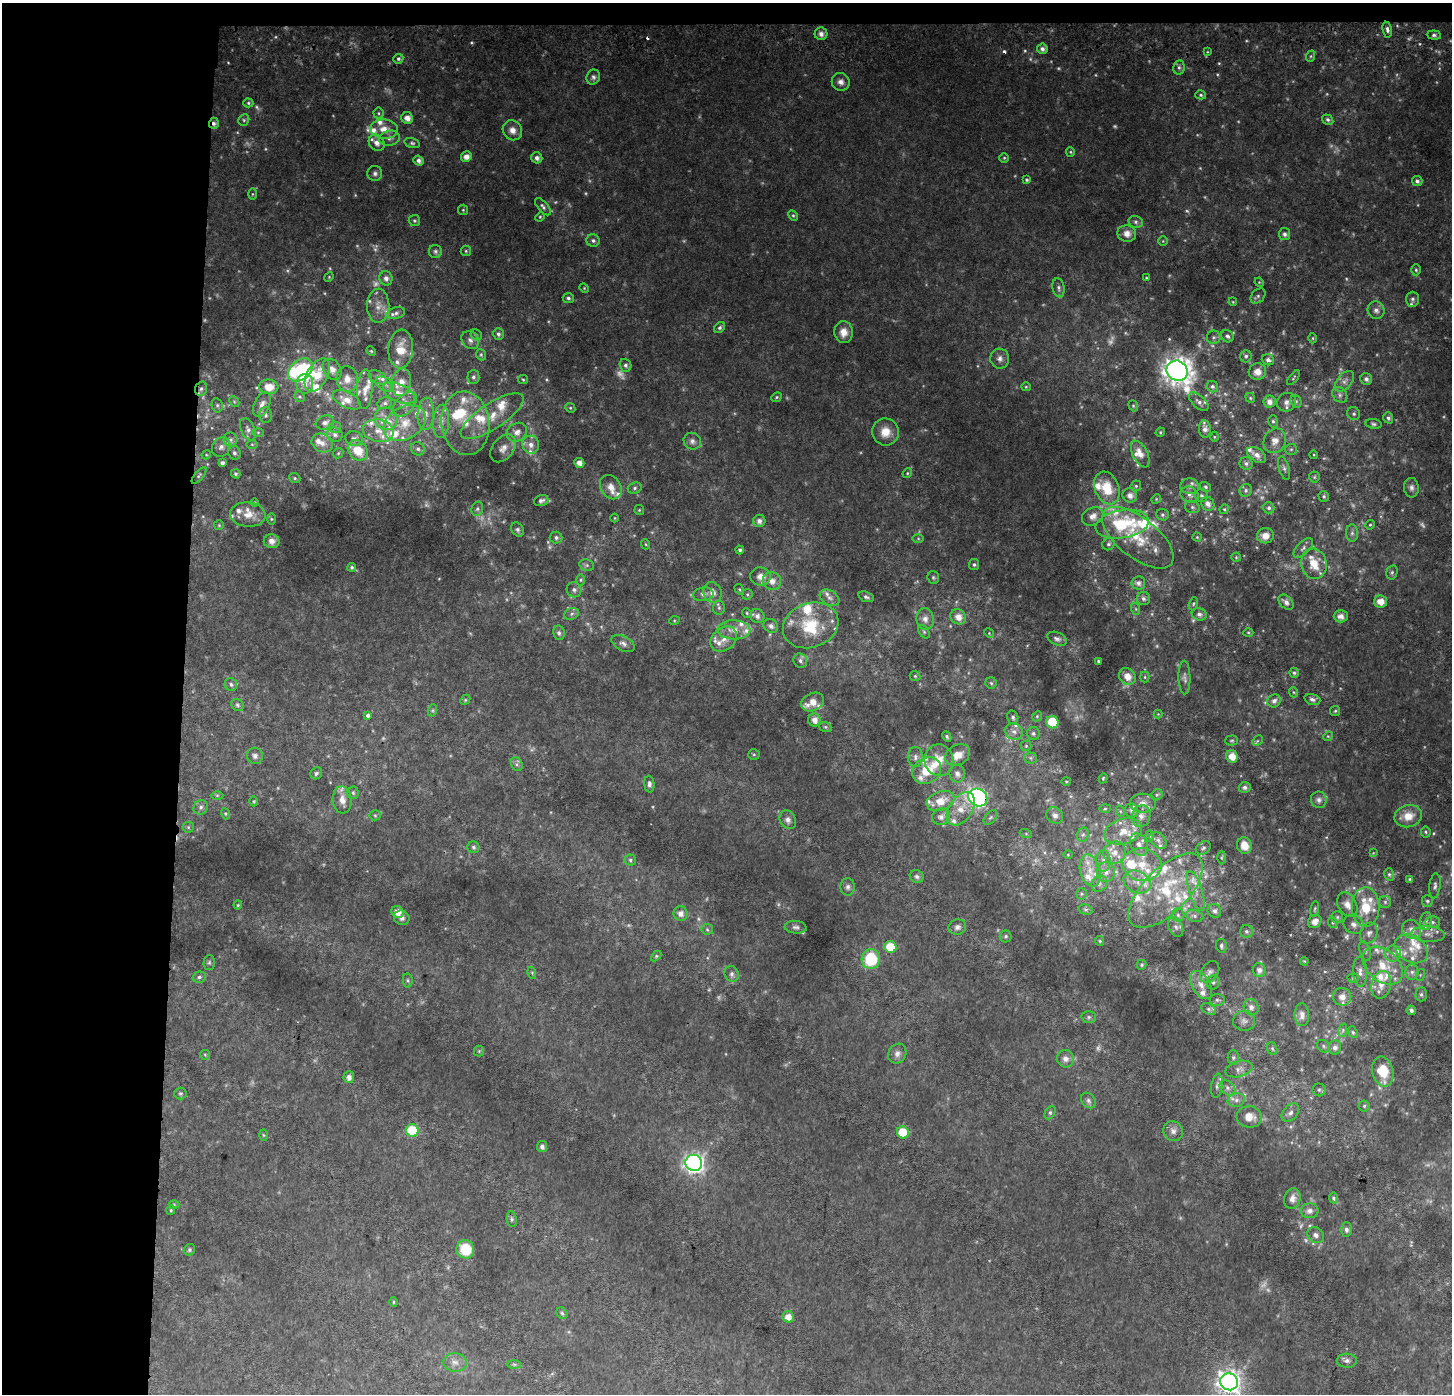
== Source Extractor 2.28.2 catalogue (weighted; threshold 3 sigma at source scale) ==
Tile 1 of 3 x 3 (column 1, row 1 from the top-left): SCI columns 11-1460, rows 3041-4432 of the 4360 x 4689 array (HDU 1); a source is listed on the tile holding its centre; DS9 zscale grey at full resolution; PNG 1454 x 1396 px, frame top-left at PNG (2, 3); each listed source drawn as its Kron ellipse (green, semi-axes under 4 px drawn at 4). Shown black and unused: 14% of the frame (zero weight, under 2 of 3 exposures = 2% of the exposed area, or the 3 px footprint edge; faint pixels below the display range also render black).
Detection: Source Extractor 2.28.2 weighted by HDU 2 'WHT'; one run over the whole footprint, this tile lists its part. Background 0.0752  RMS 0.013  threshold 0.059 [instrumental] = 3 sigma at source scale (4.5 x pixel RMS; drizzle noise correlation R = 1.50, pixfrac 1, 0.0396/0.0396 arcsec/px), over >= 5 px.
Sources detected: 610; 60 too faint to see at this stretch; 3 inside a brighter object's white glare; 2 cosmic-ray / hot-pixel residue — neither listed nor drawn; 97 inside a brighter listed object's ellipse — not listed separately; the other 448 listed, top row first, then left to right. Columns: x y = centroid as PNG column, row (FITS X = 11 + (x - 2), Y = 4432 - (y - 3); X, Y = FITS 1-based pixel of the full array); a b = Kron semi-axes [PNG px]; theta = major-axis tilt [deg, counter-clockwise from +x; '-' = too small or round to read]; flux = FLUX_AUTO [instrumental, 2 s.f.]
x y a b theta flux
1387 30 8 4 -79 3.9
821 34 6 6 - 6.1
1434 35 7 4 -6 3.2
1042 49 5 5 - 5
1207 52 3 3 - 1.4
1311 56 6 4 71 1.9
398 59 5 4 - 2.9
1179 67 7 5 78 3.3
593 77 8 6 63 4.1
841 82 9 8 - 7.1
1201 95 5 4 - 2.3
248 103 5 4 - 2.1
378 113 5 5 - 2.2
407 118 6 5 - 9.5
244 120 6 5 - 2.1
1328 120 6 4 -34 3.4
214 123 6 5 - 3.5
384 129 14 9 -5 15
512 130 10 9 - 10
389 138 10 7 11 6
377 143 9 7 -49 8.7
412 143 8 5 -15 2.8
1070 152 5 4 - 1.6
466 157 5 5 - 9
537 158 6 5 - 5.1
1004 158 5 4 - 1.8
419 160 5 4 - 5.1
375 173 7 7 - 4.4
1027 180 4 3 - 2.3
1417 181 5 5 - 3.8
252 194 5 3 - 1.4
543 207 10 5 -51 3.8
463 210 5 5 - 1.7
793 215 6 4 -62 2
540 217 5 4 - 1.6
414 221 6 5 - 2.3
1136 222 7 6 - 3.7
1127 234 9 8 - 12
1284 234 6 5 - 4.3
593 240 6 6 - 3.8
1163 241 5 5 - 1.6
435 251 6 6 - 3.2
466 251 5 5 - 1.9
1416 270 5 4 - 2.1
329 277 5 4 - 1.4
386 278 7 6 - 5.7
1146 278 4 3 - 1.2
1259 282 5 4 - 1.2
584 288 5 4 - 1.5
1058 288 9 6 -80 4.2
1258 296 9 6 46 3.7
568 298 5 5 - 3.2
1412 299 7 6 - 3.7
1233 302 4 3 - 1.3
378 306 17 11 89 14
1376 310 9 8 - 7
396 313 9 5 15 4.9
720 328 6 5 - 2.7
844 332 11 9 -84 13
498 334 6 5 - 3.8
476 335 6 5 - 2.2
1227 336 6 5 - 3.7
1214 337 7 6 - 3.5
1313 338 5 3 - 1.4
470 340 10 8 -50 6.3
401 349 19 12 84 23
371 351 5 4 - 1.6
481 355 6 4 -69 2
1246 356 6 5 - 2.8
1000 359 10 9 - 7
1268 360 6 5 - 4.4
625 365 6 5 - 3.9
332 369 11 8 -56 8.3
300 370 14 9 40 66
1177 371 11 10 - 1700
1257 372 8 8 - 11
317 375 18 10 60 22
378 377 10 6 -28 4.9
473 377 7 6 - 3.6
1293 378 9 3 51 1.6
347 379 13 11 -83 12
1366 379 6 5 - 4
523 380 5 4 - 1.7
1344 381 12 7 49 7.2
401 382 14 9 77 15
305 384 10 8 83 8.9
385 384 10 6 -31 6.4
269 387 9 7 -5 18
1026 387 5 4 - 1.5
1212 387 6 5 - 3.1
201 389 7 5 72 3.8
365 389 20 7 88 13
399 393 17 9 -25 16
1340 395 8 6 -48 4.3
299 397 6 5 - 2.1
776 397 5 4 - 2
1250 398 5 4 - 1.8
347 400 15 7 -27 14
234 401 6 4 -45 2
1296 401 7 5 -69 2.6
1199 402 12 6 -43 5.6
1269 402 6 6 - 7.5
1287 402 10 9 - 7
385 403 7 6 - 3.8
262 404 13 7 65 8.8
405 404 14 9 47 11
217 405 7 5 -76 2.9
1133 406 6 4 -69 2
570 408 5 4 - 1.9
426 414 16 8 86 11
1354 414 7 6 - 3
266 415 8 6 -87 3.7
492 416 36 12 33 38
1388 418 6 5 - 3.5
386 419 12 11 - 15
441 421 16 8 85 11
1273 421 6 5 - 2.7
325 423 9 7 17 6.6
405 423 22 16 31 34
465 423 32 24 -83 56
1374 424 8 5 -8 2.8
335 427 6 5 - 2.7
248 429 12 6 -66 5.6
1205 429 9 6 -84 6.4
378 431 15 11 -12 19
258 432 6 4 0 1.6
517 432 10 9 - 9.6
885 432 13 13 - 19
1160 432 5 4 - 1.7
335 435 8 7 - 5.4
1214 437 5 3 - 1.2
354 438 9 7 -14 5.7
231 440 7 7 - 4
692 441 9 8 - 5.9
1275 441 13 11 60 11
322 443 11 9 -29 11
252 444 5 3 - 1.5
531 445 9 8 - 8.1
221 447 10 8 55 6.8
503 448 16 10 51 11
418 449 7 6 - 4.1
1291 449 6 5 - 2.1
358 450 11 9 -47 29
234 453 7 6 - 3.5
338 453 6 4 46 1.9
1140 454 14 7 -63 12
206 455 5 4 - 1.4
1257 455 11 6 -35 8.6
1314 455 4 3 - 1
222 463 4 4 - 3.5
579 463 5 5 - 8.9
1246 463 6 6 - 3.7
1284 468 12 5 -73 4.3
907 473 5 4 - 1.6
236 474 5 4 - 2.6
199 475 10 4 50 2.4
1314 477 5 5 - 2
295 478 6 4 -23 2
1136 486 6 5 - 2
1190 486 9 8 - 6.3
611 487 13 10 -58 12
1206 487 6 4 -32 2.3
635 488 7 5 18 3.1
1107 488 17 12 -69 33
1411 488 10 7 -86 5
1246 490 6 6 - 3.5
1189 494 9 7 -25 5.9
1130 495 7 7 - 8.2
1201 495 6 6 - 3.2
1324 496 5 5 - 2.5
1156 499 5 4 - 1.3
541 501 7 5 18 4
254 502 4 4 - 1.7
1208 504 7 6 - 7
1192 507 7 5 -16 2.9
1269 508 6 5 - 3.5
477 509 7 5 75 3.2
1224 509 5 4 - 1.7
639 510 5 5 - 1.6
248 515 18 12 -5 17
1162 515 6 5 - 2.8
1093 516 11 8 27 9.3
615 518 4 3 - 1
271 519 5 4 - 1.4
759 521 6 6 - 5.9
1122 524 27 14 9 77
219 525 5 5 - 1.5
1370 525 5 4 - 1.5
517 530 7 5 -58 3.5
1352 533 9 6 90 4.1
1265 536 8 7 - 14
556 537 6 6 - 3.5
1197 537 4 4 - 1.5
1138 538 43 20 -38 58
918 539 6 4 -1 1.9
272 541 8 7 - 7.3
645 544 5 3 - 1.3
1108 544 6 6 - 2.9
1303 548 12 6 46 5
740 550 4 4 - 3
1236 557 5 4 - 1.5
1314 564 15 12 -77 28
587 565 7 5 -20 2.8
974 565 5 5 - 2.5
352 567 4 4 - 2.7
1392 572 7 5 75 2.8
760 576 10 9 - 9.9
933 578 6 6 - 2.5
580 580 6 4 -90 1.7
772 581 9 8 - 9.7
1138 583 7 6 - 5.6
739 589 6 3 -58 1.6
574 590 8 7 - 4.6
712 592 10 9 - 9.3
703 594 10 7 7 5.2
747 594 5 5 - 2.1
866 597 8 5 -18 3.4
830 598 11 7 -31 6.4
1143 598 7 6 - 4.2
1381 601 6 6 - 14
1286 602 9 6 -43 6.1
1193 604 7 4 73 2.1
719 608 7 6 - 2.9
1136 609 6 4 -71 1.8
747 613 5 4 - 1.7
572 614 7 5 23 3.5
1199 614 7 6 - 5.4
757 616 7 6 - 5.5
1341 616 7 6 - 7.6
958 617 8 7 - 11
925 619 11 8 -81 8.2
674 621 5 3 - 1.3
811 625 28 22 20 59
771 626 8 6 -37 5.8
734 630 16 9 -1 17
924 632 7 5 -54 2.3
1248 632 5 3 - 1.4
559 633 7 6 - 3.9
989 633 5 4 - 1.3
724 639 14 11 38 15
1057 639 10 6 -23 4.4
623 643 12 7 -27 6.2
800 661 7 6 - 4.3
1098 661 3 3 - 1.6
1294 673 5 4 - 2.3
915 676 5 5 - 1.8
1127 676 9 7 -43 13
1145 677 5 4 - 1.9
1184 677 17 6 -89 6.1
991 683 6 5 - 2.2
231 684 7 6 - 3.5
1293 692 5 3 - 1.4
1312 699 8 5 -17 4.1
465 700 6 4 46 2
1274 701 7 6 - 4.8
813 702 12 9 23 15
237 705 7 5 -37 2.6
433 710 6 4 72 2.1
1335 711 5 5 - 1.9
1158 714 4 4 - 1.1
368 715 3 3 - 8
1037 716 5 4 - 1.7
1013 717 7 5 -73 3.3
814 720 6 6 - 8.7
1052 722 6 6 - 62
825 727 6 5 - 2.1
1014 731 9 7 -29 7
1033 733 6 6 - 3.4
1328 736 5 4 - 1.6
947 737 5 4 - 2.2
1232 740 6 5 - 2.1
1257 741 6 4 45 1.9
1026 746 5 5 - 2.1
754 754 6 5 - 2.1
957 755 13 10 32 17
255 756 8 8 - 5
915 757 10 7 -90 6.7
1232 757 6 5 - 16
1030 758 6 5 - 2.7
939 760 16 14 -74 24
517 764 7 5 -62 3.3
927 770 15 12 34 36
316 773 6 5 - 3.1
957 774 9 7 -73 7.3
1103 778 5 4 - 1.6
1066 781 5 3 - 1.2
649 784 8 5 -85 4.5
1245 787 6 5 - 4.5
353 793 6 6 - 2.9
217 795 6 4 0 1.7
1157 795 6 5 - 2.2
978 797 10 8 -32 420
342 800 14 9 -85 13
1319 800 8 8 - 5.1
254 801 5 3 - 1.4
941 801 14 9 20 22
1143 803 13 9 0 11
201 807 7 6 - 4.5
961 809 18 11 57 21
1105 809 5 3 - 1.6
1120 811 6 4 -72 1.6
1132 811 7 6 - 3.9
225 814 6 4 -70 1.7
375 815 5 5 - 2
1055 815 9 7 -44 6
1141 816 11 9 73 9
1408 816 14 11 15 19
941 817 9 8 - 7.7
990 817 8 5 50 2.9
788 820 10 8 -60 6.6
188 827 6 5 - 2.2
1123 831 19 12 16 20
1426 832 5 5 - 2
1026 834 6 4 -19 1.7
1083 835 7 5 68 3.1
1150 836 6 4 -90 2
1158 840 10 7 -43 5.7
1139 844 12 8 -66 8.6
1244 845 8 7 - 18
473 847 6 6 - 3.4
1203 848 8 6 34 3.2
1115 853 12 10 34 13
1373 853 4 4 - 0.99
1068 855 5 3 - 1.1
1222 857 7 4 89 1.9
630 860 5 5 - 2.7
1103 861 11 7 90 6.2
1142 865 19 16 -12 33
1090 871 16 10 -75 17
1106 872 10 9 - 8.7
1389 874 6 5 - 2.3
917 876 7 6 - 3.8
1410 879 4 4 - 1.7
1137 882 14 10 -26 16
1099 884 8 7 - 5.5
1435 886 12 5 83 4.7
848 887 9 7 89 4.8
1166 891 47 22 45 100
1196 891 21 6 -72 13
1082 894 5 5 - 2.3
1427 901 6 5 - 2.8
1385 902 6 6 - 2.6
238 905 4 4 - 1.6
1347 905 13 9 -60 11
1366 907 20 14 89 41
1315 909 8 4 79 1.9
1086 910 7 5 -16 2.5
1214 911 7 6 - 4.6
397 912 6 5 - 12
680 913 7 7 - 7.6
1178 915 6 6 - 3.6
1195 916 9 5 -17 4.3
1337 917 6 6 - 2.7
402 918 8 7 - 5.3
1426 921 9 5 81 5.2
1315 922 7 6 - 9.2
1432 922 7 6 - 3.9
1333 923 5 3 - 1.6
1354 924 10 9 - 7.2
796 927 11 6 -5 4.4
957 927 9 7 14 5.3
1176 927 10 6 -66 5.5
707 929 6 5 - 2.3
1412 929 10 9 - 11
1246 931 6 6 - 3.3
1369 933 11 8 67 6.9
1428 934 17 8 -3 12
1006 936 6 6 - 2.5
1100 941 5 4 - 1.7
1221 946 7 5 -80 3.2
890 947 6 6 - 37
1411 949 18 13 -32 24
1365 951 10 5 -73 3.6
1393 954 8 8 - 7.4
656 956 6 4 45 1.7
871 959 10 9 - 63
1304 961 4 3 - 1.1
209 962 7 5 89 2.8
1142 965 5 5 - 2.3
1383 966 23 15 -40 38
1259 970 7 6 - 6.7
1210 972 12 8 54 6.7
1360 972 15 7 -88 7.8
1412 972 8 6 89 5
532 973 6 3 -73 1.6
732 974 8 7 - 4.7
1420 975 6 3 72 1.6
199 977 7 5 15 3.3
1353 978 6 5 - 2.3
408 981 7 4 -83 2.4
1213 982 7 6 - 3.2
1201 985 15 9 -61 13
1381 985 14 9 76 14
1421 994 7 5 89 3.1
1342 997 9 9 - 11
1217 1000 7 6 - 3.4
1251 1007 8 7 - 7.6
1208 1009 8 5 -27 3.1
1411 1010 5 4 - 3.9
1302 1015 11 7 -89 8.4
1089 1017 7 6 - 3.1
1244 1021 11 10 - 7.3
1343 1030 7 4 72 2.6
1353 1032 6 4 -67 2
1323 1046 7 5 -41 2.9
1335 1047 7 6 - 5.2
1272 1049 6 5 - 2.1
479 1051 5 5 - 2
897 1054 10 8 60 6.7
205 1055 5 5 - 1.7
1233 1058 7 5 -90 2.9
1065 1059 9 8 - 7.6
1239 1069 14 8 14 7.4
1383 1071 15 10 -77 38
349 1077 6 5 - 6.3
1217 1086 12 5 82 5
1227 1088 9 6 -43 5
1319 1090 6 6 - 3
180 1093 6 6 - 2.3
1088 1100 8 6 -47 4
1236 1100 9 6 15 5.9
1364 1106 5 5 - 2.3
1050 1112 7 5 63 2.5
1290 1113 10 7 48 5.7
1249 1117 12 10 -6 15
412 1130 6 6 - 75
1173 1131 10 9 - 7.1
903 1132 6 6 - 37
263 1135 6 4 -88 1.6
542 1147 5 5 - 4.9
694 1163 8 8 - 560
1333 1198 5 4 - 2.5
1292 1199 10 8 73 9
174 1204 5 3 - 1.6
171 1210 5 4 - 1.6
1309 1211 9 7 5 6.5
512 1219 8 5 -81 2.6
1346 1229 7 5 -88 4.7
1316 1235 9 7 -39 5.1
465 1249 9 8 - 40
189 1250 6 5 - 2.6
393 1302 5 3 - 1.4
562 1313 6 5 - 2.5
788 1317 6 5 - 11
1347 1361 10 7 -2 5.3
455 1362 12 9 -5 8.8
514 1364 7 4 -1 2.3
1229 1382 9 8 - 1000
Overlapping masked pixels (flux is a lower limit): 2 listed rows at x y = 214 123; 978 797
Isophote crosses this tile's border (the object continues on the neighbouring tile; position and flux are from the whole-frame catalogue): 1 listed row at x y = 1229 1382